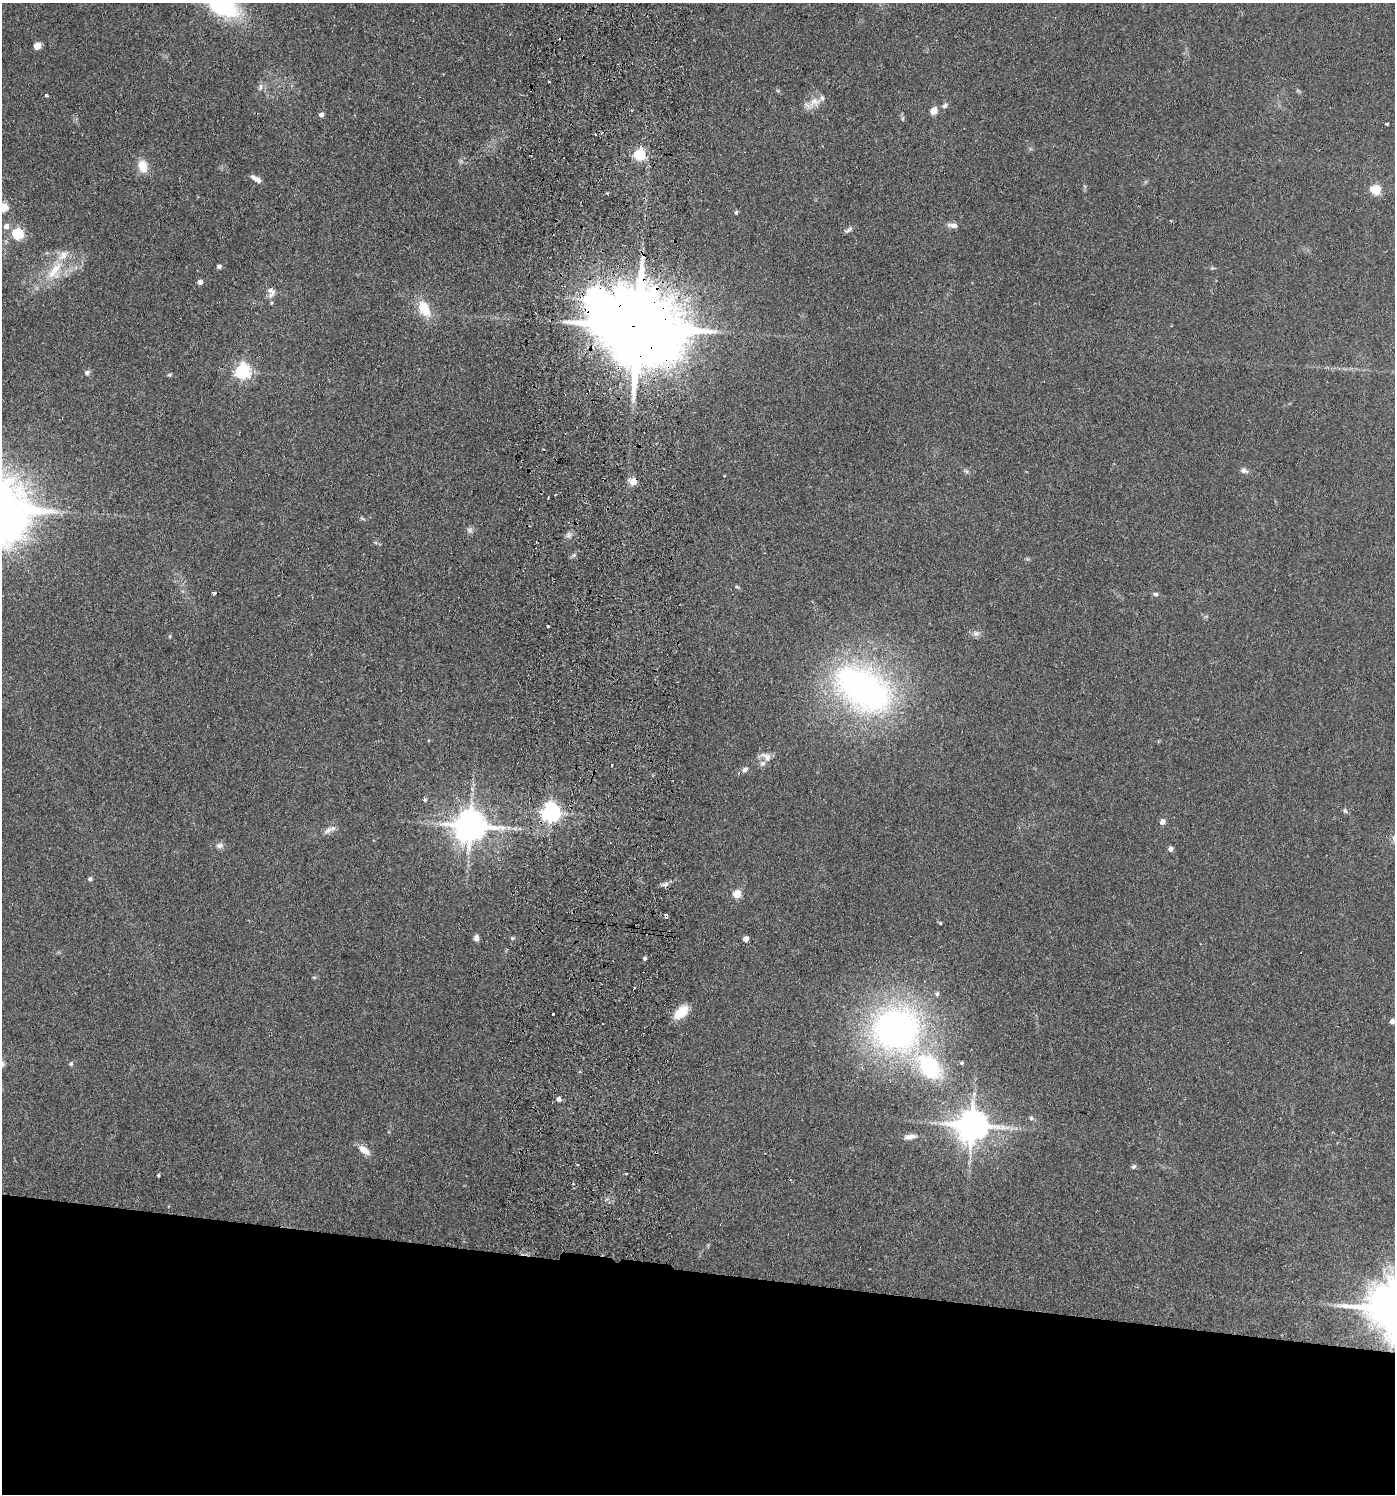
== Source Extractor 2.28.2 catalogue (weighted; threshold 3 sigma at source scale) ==
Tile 8 of 3 x 3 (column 2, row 3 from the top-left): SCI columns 1662-3054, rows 7-1498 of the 4609 x 4488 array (HDU 1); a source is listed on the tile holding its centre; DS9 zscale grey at full resolution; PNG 1397 x 1496 px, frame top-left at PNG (2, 3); no overlay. Shown black and unused: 15% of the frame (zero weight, under 2 of 3 exposures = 3% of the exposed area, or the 3 px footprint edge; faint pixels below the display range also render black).
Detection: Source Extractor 2.28.2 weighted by HDU 2 'WHT'; one run over the whole footprint, this tile lists its part. Background 0.0953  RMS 0.0087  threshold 0.0389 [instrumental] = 3 sigma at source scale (4.5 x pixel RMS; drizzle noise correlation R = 1.50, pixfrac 1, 0.05/0.05 arcsec/px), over >= 5 px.
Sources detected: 88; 1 too faint to see at this stretch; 1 inside a brighter object's white glare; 5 cosmic-ray / hot-pixel residue — not listed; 3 inside a brighter listed object's ellipse — not listed separately; the other 78 listed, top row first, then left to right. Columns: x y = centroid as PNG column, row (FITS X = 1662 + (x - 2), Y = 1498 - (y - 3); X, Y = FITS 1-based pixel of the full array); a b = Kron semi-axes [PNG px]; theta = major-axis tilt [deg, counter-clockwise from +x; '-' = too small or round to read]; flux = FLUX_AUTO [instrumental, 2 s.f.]
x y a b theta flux
221 3 32 18 -36 130
37 46 5 5 - 20
549 81 2 2 - 0.94
260 87 10 5 72 2.3
46 96 4 4 - 1.5
814 102 19 12 24 10
944 106 8 6 28 2.3
934 111 5 5 - 16
321 115 5 5 - 4.1
902 119 7 3 71 1.1
1387 124 3 3 - 1.1
595 134 2 2 - 0.9
639 155 6 5 - 92
143 166 14 10 -77 13
256 179 13 5 -34 4.9
1375 190 5 5 - 59
3 207 5 5 - 37
736 212 6 4 47 1.2
953 225 15 6 -8 4.5
6 226 6 6 - 4.4
849 230 12 5 35 2.5
17 234 6 5 - 79
219 267 5 4 - 2.6
54 271 33 15 54 28
200 282 4 4 - 6.1
271 292 16 11 -89 6.4
424 309 21 13 -62 21
640 327 27 19 -11 15000
242 371 6 6 - 230
87 372 7 6 - 2.3
169 375 6 5 - 1.3
1244 470 9 6 -16 3.1
966 471 7 4 -44 1.7
633 481 5 5 - 18
362 518 8 3 -19 1.2
569 535 9 8 - 3.2
737 587 6 3 -1 1
214 593 4 3 - 4.4
1156 594 6 5 - 2
548 626 3 3 - 5.3
976 634 10 8 -9 3.6
170 636 5 3 - 0.86
863 689 62 38 -33 300
766 757 18 10 -36 6.3
612 764 3 2 - 0.62
745 769 9 7 36 3.1
472 789 7 4 -72 1.7
425 800 6 4 69 1.2
1345 811 7 5 -72 1.7
550 813 7 6 - 430
1162 822 5 4 - 6.5
470 826 10 9 - 1800
328 830 15 7 44 4.7
219 846 10 7 2 3.6
1171 849 4 4 - 4.9
90 879 5 5 - 2.3
665 884 9 6 32 3
737 894 5 5 - 31
940 923 4 4 - 0.83
476 938 8 6 -87 3.1
512 938 5 5 - 1.3
746 939 4 4 - 7.7
644 958 4 4 - 1.8
937 994 7 6 - 2
681 1012 19 11 43 15
553 1014 3 3 - 2
1392 1021 4 4 - 4.7
896 1029 55 52 -9 300
962 1063 4 4 - 1.3
71 1064 5 5 - 1.7
559 1099 5 5 - 4.3
1031 1118 6 6 - 1.8
972 1126 10 9 - 1900
909 1137 14 6 6 5.5
364 1150 16 8 -37 8.9
1134 1167 7 5 43 1.6
626 1174 3 3 - 2.3
158 1175 4 3 - 1.1
Overlapping masked pixels (flux is a lower limit): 3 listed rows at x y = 640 327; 633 481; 550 813
Isophote crosses this tile's border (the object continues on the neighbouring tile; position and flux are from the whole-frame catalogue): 2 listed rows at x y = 221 3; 3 207